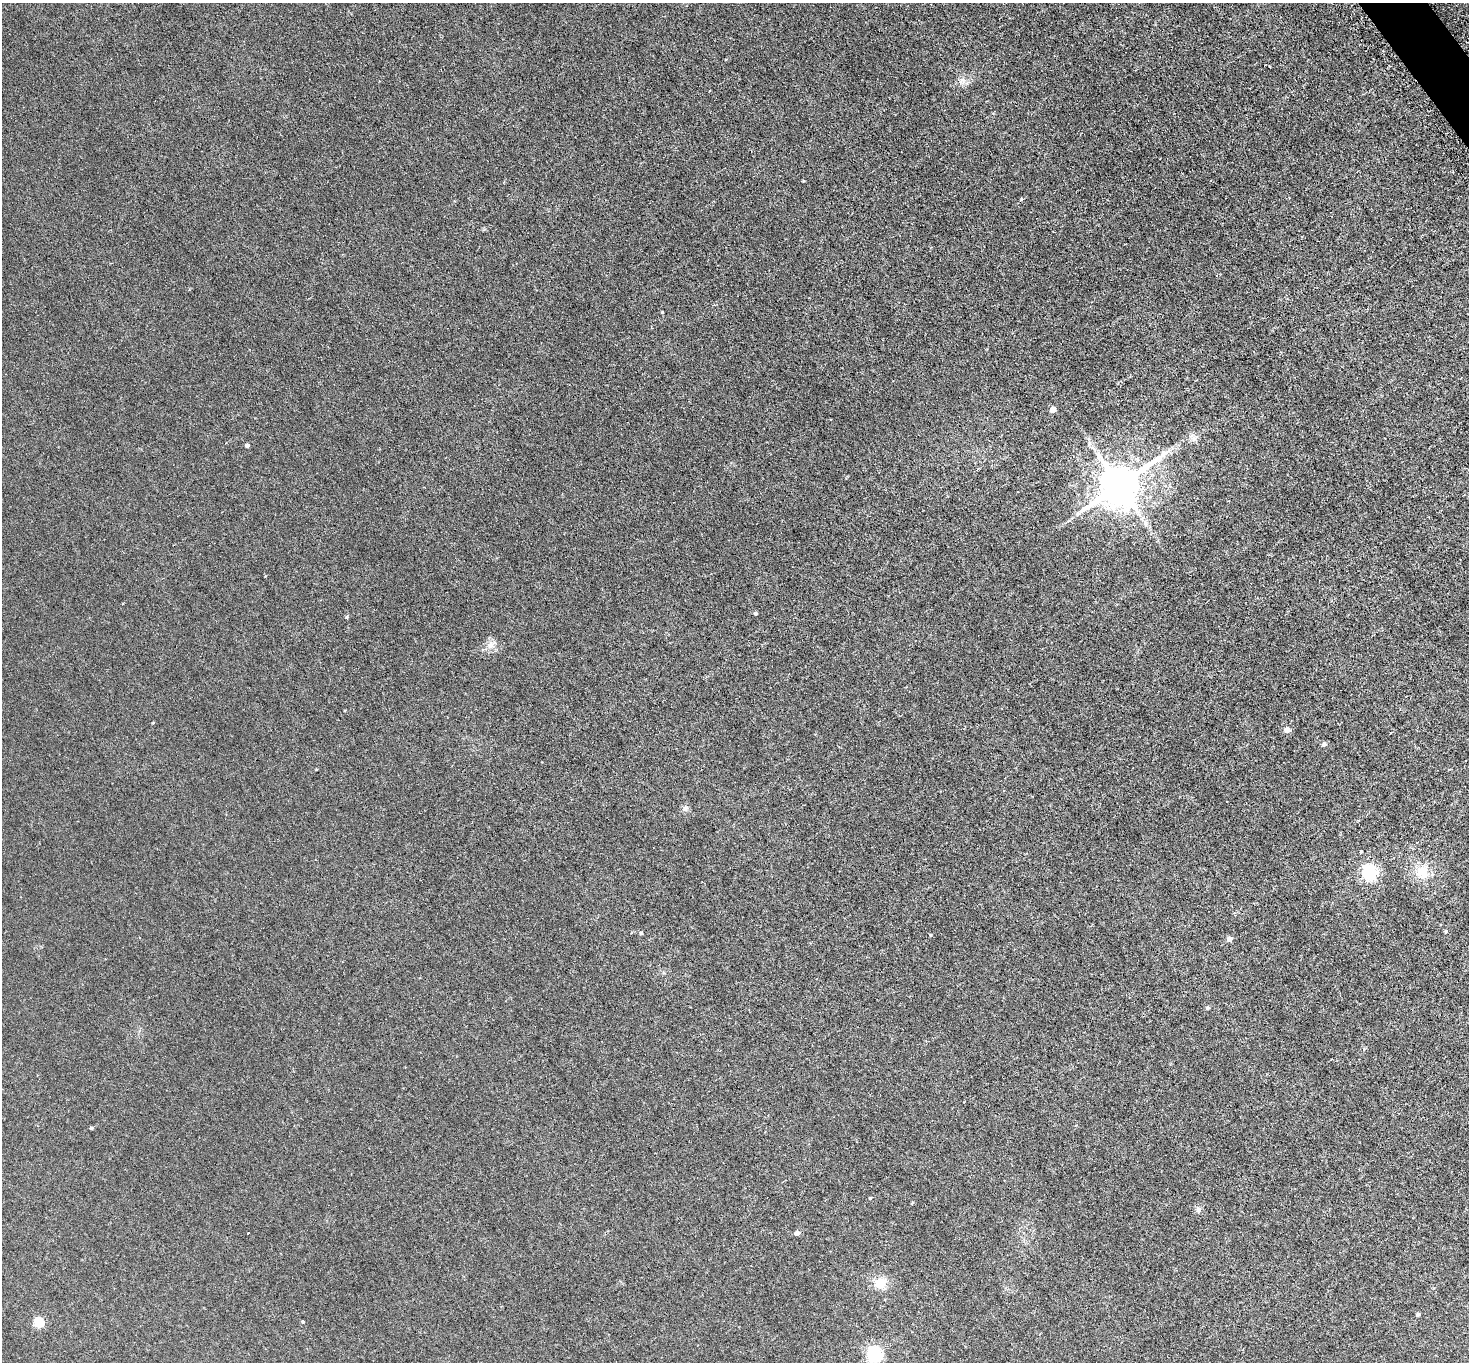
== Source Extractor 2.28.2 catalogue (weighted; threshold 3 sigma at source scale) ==
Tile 10 of 4 x 4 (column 2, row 3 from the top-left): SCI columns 1509-2975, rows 1683-3042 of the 5951 x 5944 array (HDU 1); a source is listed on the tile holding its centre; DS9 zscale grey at full resolution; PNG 1471 x 1364 px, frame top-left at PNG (2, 3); no overlay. Shown black and unused: <1% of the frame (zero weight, under 3 of 6 exposures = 3% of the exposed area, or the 3 px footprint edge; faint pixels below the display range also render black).
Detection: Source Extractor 2.28.2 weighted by HDU 2 'WHT'; one run over the whole footprint, this tile lists its part. Background 0.0103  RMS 0.0032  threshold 0.0132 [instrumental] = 3 sigma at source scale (4.09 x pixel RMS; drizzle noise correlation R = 1.36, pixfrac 0.8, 0.05/0.05 arcsec/px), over >= 5 px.
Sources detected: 34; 1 long thin detection or spike segment (spike, bleed or trail) — not listed; the other 33 listed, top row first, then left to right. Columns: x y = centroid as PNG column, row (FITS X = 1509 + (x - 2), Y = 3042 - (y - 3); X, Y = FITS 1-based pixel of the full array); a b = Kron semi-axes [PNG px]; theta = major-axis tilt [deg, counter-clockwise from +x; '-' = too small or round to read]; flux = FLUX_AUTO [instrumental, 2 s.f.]
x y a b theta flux
963 80 9 5 -44 1
1021 199 4 3 - 0.36
662 312 3 3 - 0.3
1053 410 4 4 - 3.1
1194 438 10 8 36 1.3
1089 443 9 4 83 0.76
247 445 4 4 - 0.77
1119 485 13 10 36 1300
755 614 4 3 - 0.57
347 617 6 4 45 0.45
491 645 15 10 39 2.3
345 710 4 2 - 0.2
1287 730 5 5 - 2.3
1324 744 5 5 - 0.98
316 770 4 2 - 0.2
685 808 9 8 - 0.99
1361 851 3 2 - 0.35
1423 872 19 16 -70 5.8
1369 873 6 6 - 69
1446 931 5 4 - 0.36
641 933 4 4 - 0.39
930 935 4 3 - 0.26
1230 939 5 4 - 1.8
1207 1008 5 4 - 0.48
91 1128 3 3 - 0.54
912 1203 4 3 - 0.3
1198 1209 8 7 - 0.94
797 1233 5 4 - 1.6
880 1283 16 12 10 4.9
1418 1314 4 4 - 0.65
303 1322 4 3 - 0.29
39 1323 5 5 - 16
874 1355 6 6 - 83
Isophote crosses this tile's border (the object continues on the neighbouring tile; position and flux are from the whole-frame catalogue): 1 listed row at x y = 874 1355
Unlisted compact peaks at least as high as the median listed source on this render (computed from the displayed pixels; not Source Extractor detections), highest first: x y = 870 1198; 803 181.